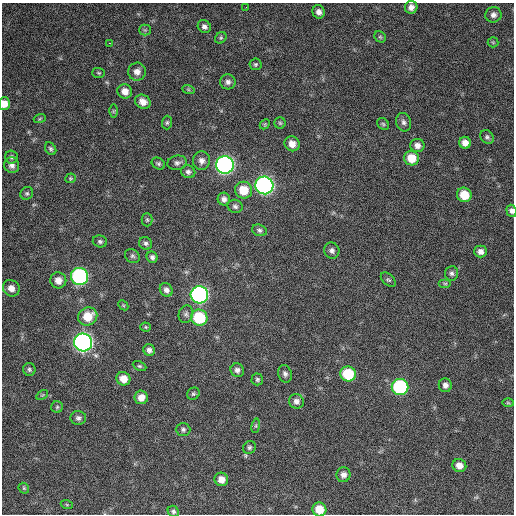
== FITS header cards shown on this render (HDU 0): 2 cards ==
NAXIS1  =                  512 / Axis length
NAXIS2  =                  512 / Axis length

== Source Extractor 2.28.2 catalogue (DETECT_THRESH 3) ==
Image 512 x 512 px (HDU 0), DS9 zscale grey, 1 PNG px = 1 image px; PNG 516 x 516 px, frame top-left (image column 1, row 512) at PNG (2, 3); each listed source drawn as its Kron ellipse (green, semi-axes under 4 px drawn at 4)
Background 617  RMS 24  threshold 73.5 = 3 sigma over >= 5 px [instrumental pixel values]
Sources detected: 95; all 95 listed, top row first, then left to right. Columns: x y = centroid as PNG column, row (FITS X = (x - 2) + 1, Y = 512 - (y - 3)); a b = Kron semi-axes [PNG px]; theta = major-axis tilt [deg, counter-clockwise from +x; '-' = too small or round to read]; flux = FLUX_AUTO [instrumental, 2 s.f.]
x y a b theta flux
246 7 2 2 - 3300
411 7 6 6 - 8900
319 12 7 6 - 7800
493 15 8 7 - 7200
204 27 7 6 - 5800
145 30 5 5 - 3100
380 37 6 5 - 2600
221 38 6 5 - 2700
493 42 5 5 - 2100
109 43 3 2 - 3400
255 64 6 6 - 2900
137 72 9 8 - 10000
99 73 6 5 - 2300
228 82 8 7 - 6400
188 89 6 4 -19 2500
125 91 7 7 - 13000
143 102 8 7 - 13000
4 104 6 5 - 14000
113 111 6 4 89 2000
40 118 6 4 21 2100
403 122 9 7 -74 5900
167 123 7 5 88 3100
280 123 6 5 - 2800
265 124 6 4 46 2300
383 124 6 5 - 2600
487 137 7 6 - 4100
465 143 6 6 - 11000
292 144 8 7 - 13000
417 145 7 6 - 8300
51 149 7 5 -57 3300
11 157 6 6 - 4100
411 158 7 7 - 29000
201 161 9 8 - 8900
177 163 10 7 9 5900
158 164 7 5 -32 3300
12 165 8 7 - 7800
225 165 9 9 - 650000
188 172 7 6 - 5000
70 178 5 4 - 2200
264 185 9 8 - 660000
243 190 8 8 - 32000
27 193 7 6 - 3100
464 195 7 7 - 32000
224 199 6 6 - 6800
235 206 7 6 - 4600
511 211 6 5 - 5200
147 220 6 5 - 2700
259 230 7 5 -18 4100
100 241 7 6 - 3900
146 243 7 6 - 4100
332 250 8 7 - 6200
480 251 6 6 - 7900
132 256 8 6 -33 3900
152 257 6 5 - 4400
452 273 7 6 - 4400
80 276 8 8 - 340000
58 280 8 8 - 13000
388 280 9 5 -42 3300
445 283 6 4 0 2200
11 288 9 7 -43 11000
166 290 7 6 - 6500
199 295 9 8 - 530000
123 305 6 4 -45 2100
186 314 9 7 73 4700
88 316 10 8 31 34000
199 318 8 8 - 94000
146 327 5 4 - 2100
83 342 9 9 - 790000
149 350 6 5 - 5300
139 366 7 4 -25 2800
29 369 6 6 - 3400
237 370 7 6 - 6600
285 374 9 6 -71 5400
348 374 8 7 - 70000
123 379 7 6 - 17000
257 379 6 6 - 3300
445 385 7 6 - 7000
400 387 8 8 - 200000
193 394 6 6 - 2900
42 395 6 4 33 2000
141 397 7 6 - 14000
296 401 7 7 - 7200
508 403 6 4 -2 2100
57 407 6 5 - 2900
78 418 8 7 - 4900
256 426 7 3 82 2100
183 429 7 6 - 4100
249 447 7 6 - 3800
459 465 7 6 - 12000
343 475 7 7 - 7900
221 479 7 6 - 14000
24 488 6 4 -46 2200
67 505 6 4 -19 1900
319 509 7 7 - 28000
173 511 6 5 - 3700
At the frame edge (FLAGS 8, measured only in part): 3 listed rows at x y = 4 104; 511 211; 319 509